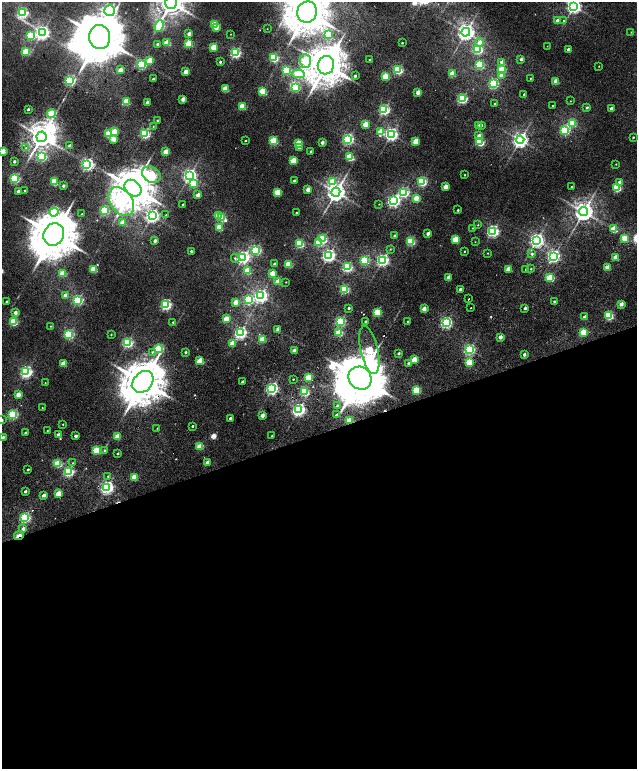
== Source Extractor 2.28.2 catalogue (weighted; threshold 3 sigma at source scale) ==
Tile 15 of 4 x 4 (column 3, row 4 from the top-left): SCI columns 2778-4047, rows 228-1760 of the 5576 x 6577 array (HDU 1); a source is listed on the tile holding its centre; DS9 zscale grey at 2 x 2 block average (1 PNG px = mean of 2 x 2 image px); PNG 639 x 771 px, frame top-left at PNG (2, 2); each listed source drawn as its Kron ellipse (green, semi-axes under 4 px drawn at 4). Shown black and unused: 44% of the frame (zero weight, under 2 of 6 exposures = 9% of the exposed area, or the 3 px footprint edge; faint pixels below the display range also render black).
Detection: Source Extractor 2.28.2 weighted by HDU 2 'WHT'; one run over the whole footprint, this tile lists its part. Background 0.0104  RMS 0.0064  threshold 0.0261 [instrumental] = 3 sigma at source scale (4.09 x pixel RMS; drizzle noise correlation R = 1.36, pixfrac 0.8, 0.0396/0.0396 arcsec/px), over >= 5 px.
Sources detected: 305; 1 too faint to see at this stretch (2 x 2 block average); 6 inside a brighter object's white glare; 5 cosmic-ray / hot-pixel residue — neither listed nor drawn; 1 inside a brighter listed object's ellipse — not listed separately; the other 292 listed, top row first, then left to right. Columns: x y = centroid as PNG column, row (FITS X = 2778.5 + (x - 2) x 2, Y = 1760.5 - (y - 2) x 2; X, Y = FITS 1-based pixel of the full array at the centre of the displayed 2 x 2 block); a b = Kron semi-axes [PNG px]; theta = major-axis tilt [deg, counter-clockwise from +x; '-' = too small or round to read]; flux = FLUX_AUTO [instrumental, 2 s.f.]
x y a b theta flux
171 3 6 6 - 2200
574 6 4 4 - 480
110 11 5 5 - 350
307 12 10 9 - 5200
22 13 4 3 - 210
557 21 3 2 - 9.5
563 21 4 3 - 2.1
215 25 3 3 - 93
159 26 6 3 68 130
216 28 3 2 - 9.3
267 29 2 2 - 0.33
466 32 4 4 - 770
631 32 2 2 - 0.61
42 33 4 4 - 480
189 34 3 2 - 9.4
231 34 2 2 - 0.55
328 34 3 3 - 60
30 36 3 3 - 94
100 37 12 10 -80 8500
480 42 4 4 - 9.7
167 43 3 3 - 49
402 43 2 2 - 1.4
158 44 2 2 - 4.9
189 44 3 3 - 64
547 46 2 2 - 0.39
214 47 3 3 - 40
478 49 3 3 - 150
568 50 2 2 - 8.6
26 52 3 3 - 62
235 53 3 3 - 220
274 58 3 3 - 140
521 59 2 2 - 4.8
369 60 2 2 - 1.1
150 61 3 3 - 33
305 61 7 5 -88 72
220 62 3 2 - 2.5
502 62 3 2 - 11
141 64 3 3 - 180
326 65 9 8 - 4400
480 65 3 3 - 100
599 66 2 2 - 0.63
502 69 3 3 - 58
120 70 3 2 - 20
286 70 3 3 - 94
398 70 3 3 - 140
186 72 3 2 - 18
298 74 6 4 0 90
452 74 3 3 - 37
502 75 3 3 - 22
355 76 2 2 - 3
385 77 3 3 - 48
531 78 2 2 - 0.8
153 79 2 2 - 2.2
70 80 3 3 - 210
556 81 3 2 - 25
493 84 3 3 - 130
295 87 3 3 - 110
225 89 3 3 - 37
263 91 3 3 - 85
418 92 3 2 - 17
524 94 2 2 - 2.4
462 98 3 3 - 190
183 99 3 2 - 16
570 101 2 2 - 0.58
126 102 3 3 - 57
147 102 2 2 - 10
495 104 2 2 - 1.1
242 106 3 3 - 58
552 106 2 2 - 1.3
587 108 3 2 - 2.7
611 108 2 2 - 7.2
28 109 2 2 - 2.7
384 110 3 3 - 210
51 114 4 3 - 70
158 121 3 2 - 2.4
572 123 3 3 - 88
365 124 3 2 - 32
478 125 2 2 - 8.2
481 125 3 2 - 2.5
153 126 3 2 - 0.8
565 130 3 3 - 150
114 132 3 3 - 40
381 132 3 3 - 41
109 134 3 3 - 81
145 134 3 3 - 170
391 134 4 4 - 350
479 136 3 3 - 9.6
41 137 5 5 - 1800
633 137 2 2 - 1.5
113 139 3 3 - 21
348 139 3 3 - 260
520 140 4 4 - 570
245 141 2 2 - 1.6
274 141 3 3 - 99
416 141 3 3 - 37
322 142 2 2 - 9.6
480 142 3 3 - 120
299 143 3 3 - 50
70 146 2 2 - 8.8
299 147 3 3 - 4.8
26 148 4 3 - 2.1
3 151 3 2 - 27
311 151 2 2 - 2.5
166 152 3 2 - 25
41 157 3 3 - 110
350 157 3 3 - 77
14 161 2 2 - 4
293 161 3 3 - 46
87 164 4 3 - 320
616 164 2 2 - 0.69
151 175 10 7 -32 130
189 175 4 4 - 420
464 175 2 2 - 1.1
15 178 3 3 - 170
294 180 2 2 - 2.7
54 182 3 3 - 70
332 182 4 3 - 36
422 182 3 3 - 160
619 182 3 2 - 11
193 184 3 3 - 58
63 186 2 2 - 4.4
445 187 3 2 - 20
571 187 2 2 - 1
133 188 9 7 -45 5200
617 188 3 3 - 88
308 189 3 2 - 18
25 190 2 2 - 1.1
18 191 2 2 - 7.4
278 192 3 3 - 52
336 192 5 4 - 1000
404 192 4 3 - 180
198 195 3 2 - 13
416 198 3 3 - 28
394 201 4 4 - 340
121 202 16 11 -55 140
379 204 2 2 - 0.66
183 205 2 2 - 2.7
458 210 2 2 - 1.7
104 211 3 3 - 110
54 212 4 4 - 74
584 212 4 4 - 1100
296 213 2 2 - 1.1
82 214 2 2 - 1.2
166 215 2 2 - 0.61
152 216 4 4 - 430
219 216 3 3 - 64
222 218 4 3 - 56
123 222 3 3 - 24
478 225 3 2 - 1
219 228 3 3 - 61
472 228 3 2 - 0.69
614 229 3 3 - 58
493 231 4 4 - 280
428 233 2 2 - 8.8
54 234 11 10 - 7600
394 236 2 2 - 2.7
625 238 3 3 - 55
323 239 3 3 - 120
455 239 3 3 - 47
537 240 4 4 - 490
155 241 3 3 - 5.8
410 241 3 3 - 130
475 242 3 2 - 0.6
318 243 3 3 - 41
300 244 3 3 - 110
390 249 3 2 - 0.96
256 250 3 3 - 180
191 251 2 2 - 2.4
464 251 2 2 - 1.1
488 253 3 2 - 0.77
532 254 3 3 - 2.8
328 255 4 4 - 360
553 256 4 3 - 320
243 257 4 4 - 360
616 257 3 2 - 24
235 258 4 3 - 2.4
365 260 3 3 - 130
382 260 4 3 - 310
275 264 2 2 - 4.7
289 264 3 3 - 63
347 267 3 3 - 150
607 267 3 2 - 27
94 269 3 3 - 52
509 269 3 2 - 28
526 269 2 2 - 1.2
531 269 2 2 - 1.1
247 271 3 3 - 52
272 273 3 2 - 26
63 274 3 3 - 38
448 277 3 2 - 15
550 278 3 3 - 64
278 281 3 2 - 26
286 282 2 2 - 0.7
345 289 3 3 - 120
460 289 2 2 - 5.1
65 295 3 2 - 9.6
260 296 4 4 - 410
468 299 2 2 - 1.3
78 300 3 3 - 180
248 300 3 3 - 160
7 302 2 2 - 4.2
235 302 3 2 - 21
554 302 2 2 - 2.3
621 304 3 2 - 12
166 305 3 3 - 210
349 308 2 2 - 3.1
471 308 2 2 - 2.7
525 308 3 2 - 4.4
424 309 3 2 - 17
377 312 3 3 - 79
15 313 3 2 - 8.5
609 316 3 3 - 110
585 317 3 2 - 12
226 319 3 3 - 33
340 321 3 3 - 180
365 321 2 2 - 1.7
407 321 2 2 - 0.91
13 322 3 3 - 110
173 322 2 2 - 1.3
446 323 3 3 - 260
51 326 2 2 - 0.67
278 330 4 2 - 15
583 332 3 3 - 46
240 333 4 3 - 310
339 333 3 3 - 58
69 334 3 3 - 170
111 334 3 2 - 0.86
500 337 3 2 - 11
262 339 3 3 - 48
128 343 3 3 - 200
232 343 3 3 - 28
159 349 4 3 - 120
469 349 3 3 - 220
369 350 24 8 -77 120
295 351 3 2 - 17
152 352 4 4 - 2.2
186 352 2 2 - 2.7
399 353 2 2 - 2.9
524 355 2 2 - 5
414 359 3 2 - 34
200 361 3 3 - 43
469 362 3 3 - 71
408 363 3 2 - 2.4
63 364 3 3 - 34
26 372 4 3 - 280
308 378 3 3 - 68
360 378 12 11 - 9700
293 379 2 2 - 0.89
143 382 12 9 50 6100
242 382 2 2 - 3.5
45 383 2 2 - 0.54
272 388 4 3 - 320
416 390 3 3 - 88
305 391 3 3 - 110
18 394 3 2 - 19
337 406 3 3 - 2.9
42 408 2 2 - 0.57
299 410 4 3 - 370
13 414 3 3 - 180
262 415 3 2 - 13
336 415 3 3 - 4.8
230 418 2 2 - 3.2
2 420 2 2 - 2.5
349 421 3 3 - 58
63 424 2 2 - 0.83
192 426 2 2 - 1.8
157 428 2 2 - 0.62
47 431 2 2 - 0.64
26 433 2 2 - 2.6
59 435 3 2 - 15
76 436 2 2 - 5
118 436 3 2 - 27
272 436 2 2 - 0.81
3 437 3 2 - 3.1
200 446 3 3 - 44
96 450 3 3 - 81
105 450 3 2 - 1.4
118 453 2 2 - 1.9
207 462 3 2 - 8.9
73 463 3 2 - 1
58 464 3 3 - 80
28 469 2 2 - 2.2
69 471 3 3 - 200
108 477 2 2 - 20
134 477 3 3 - 50
107 487 4 3 - 350
25 491 2 2 - 3.6
58 494 3 3 - 33
44 495 3 2 - 7.3
25 518 3 3 - 200
23 529 4 3 - 5
19 535 5 2 - 26
Overlapping masked pixels (flux is a lower limit): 6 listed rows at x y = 509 269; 360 378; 143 382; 349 421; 23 529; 19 535
Isophote crosses this tile's border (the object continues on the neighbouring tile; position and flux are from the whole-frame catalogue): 5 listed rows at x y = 171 3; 574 6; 307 12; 3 151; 2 420